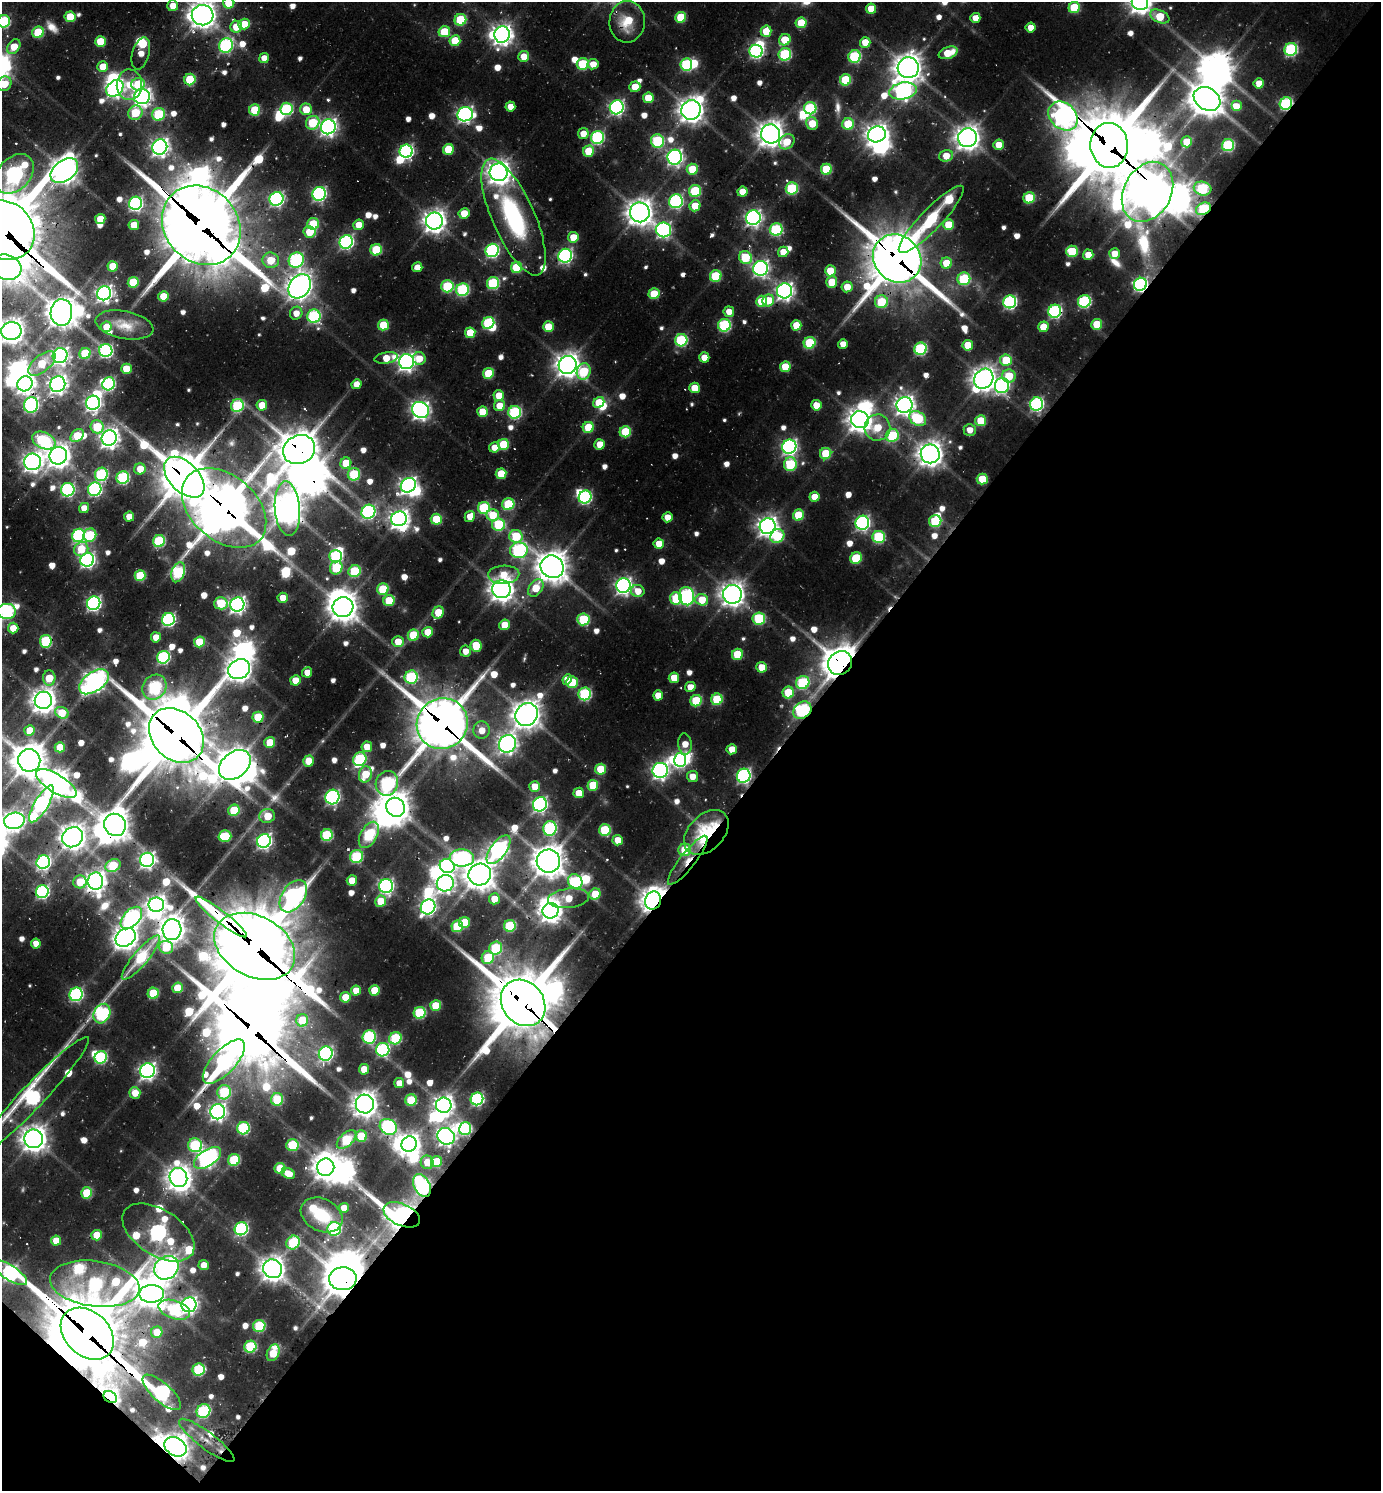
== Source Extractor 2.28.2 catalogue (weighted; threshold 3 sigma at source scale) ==
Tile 15 of 4 x 4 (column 3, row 4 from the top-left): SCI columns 3059-4437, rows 45-1533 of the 6010 x 6001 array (HDU 1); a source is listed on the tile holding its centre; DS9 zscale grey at full resolution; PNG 1383 x 1493 px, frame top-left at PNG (2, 2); each listed source drawn as its Kron ellipse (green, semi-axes under 4 px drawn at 4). Shown black and unused: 44% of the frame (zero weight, under 2 of 3 exposures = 3% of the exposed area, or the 3 px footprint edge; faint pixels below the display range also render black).
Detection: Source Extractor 2.28.2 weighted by HDU 2 'WHT'; one run over the whole footprint, this tile lists its part. Background 0.0795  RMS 0.0088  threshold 0.0398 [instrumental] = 3 sigma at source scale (4.5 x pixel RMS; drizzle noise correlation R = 1.50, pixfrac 1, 0.05/0.05 arcsec/px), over >= 5 px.
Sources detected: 772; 17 too faint to see at this stretch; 69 inside a brighter object's white glare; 9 cosmic-ray / hot-pixel residue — neither listed nor drawn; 11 inside a brighter listed object's ellipse — not listed separately; of the other 666, all 500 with FLUX_AUTO >= 13.8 (the completeness limit of this list) listed and drawn (166 fainter detections not listed), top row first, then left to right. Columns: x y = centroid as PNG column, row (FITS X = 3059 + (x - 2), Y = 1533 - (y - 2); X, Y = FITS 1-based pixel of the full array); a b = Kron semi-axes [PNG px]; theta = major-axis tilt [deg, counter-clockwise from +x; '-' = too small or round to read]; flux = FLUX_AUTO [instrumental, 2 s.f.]
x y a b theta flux
1140 2 8 7 - 870
229 3 5 5 - 47
173 6 5 5 - 17
1074 8 5 5 - 61
871 9 5 5 - 30
203 15 11 10 - 1400
1160 16 10 6 -24 41
70 17 5 5 - 40
681 17 5 5 - 52
975 18 5 5 - 14
460 20 6 5 - 76
4 21 6 6 - 120
627 22 21 18 87 39
801 23 5 5 - 49
244 24 5 5 - 29
236 27 6 6 - 25
1031 28 5 5 - 16
766 31 5 5 - 29
38 32 6 5 - 68
444 32 6 5 - 44
502 35 8 7 - 820
785 40 6 5 - 37
100 41 5 5 - 37
455 41 5 5 - 42
865 42 5 5 - 22
226 46 7 6 - 210
14 47 8 5 55 26
1291 49 6 6 - 160
756 51 6 6 - 230
141 53 17 8 74 15
948 53 10 5 19 29
785 54 6 6 - 130
524 56 5 5 - 21
855 56 6 6 - 120
264 58 5 5 - 15
583 64 6 5 - 69
593 64 5 5 - 16
686 64 6 6 - 130
103 67 5 5 - 21
908 68 10 10 - 1600
190 79 6 5 - 62
845 80 6 5 - 73
1259 83 5 5 - 17
4 84 8 6 49 29
138 84 7 6 - 56
129 85 15 12 -88 25
635 87 5 5 - 25
115 88 9 7 42 470
903 91 14 8 10 470
142 97 8 7 - 550
648 98 5 5 - 35
1207 99 14 11 -31 2400
1286 104 6 6 - 160
510 106 5 5 - 15
1236 106 5 5 - 26
617 107 7 6 - 320
810 108 6 6 - 120
286 109 6 6 - 120
306 109 6 6 - 27
255 110 6 5 - 63
691 110 10 9 - 1300
135 113 7 7 - 54
159 114 6 6 - 84
465 114 8 7 - 390
1063 116 16 12 -43 720
313 123 7 6 - 61
812 123 6 5 - 32
848 124 6 5 - 54
328 127 7 7 - 520
583 134 5 5 - 16
771 134 9 9 - 1400
877 134 9 8 - 890
597 137 7 6 - 190
967 138 9 9 - 1200
657 141 7 6 - 120
787 142 8 7 - 25
1187 142 5 5 - 31
999 145 5 5 - 20
1109 145 22 19 -86 7400
1228 145 6 6 - 120
160 147 7 7 - 580
448 149 5 5 - 40
406 151 6 6 - 270
589 151 6 5 - 40
946 156 7 5 17 22
675 157 7 7 - 410
692 169 5 5 - 43
826 169 5 5 - 66
64 171 16 10 37 1400
499 172 9 9 - 1100
14 174 22 16 47 390
792 188 6 6 - 100
1203 188 9 7 -15 120
695 191 6 6 - 83
742 192 5 5 - 27
1148 192 32 23 61 2200
319 194 7 6 - 270
1029 198 6 5 - 67
276 199 7 6 - 290
676 201 7 6 - 220
135 203 7 6 - 260
695 206 5 5 - 27
1203 209 8 6 26 120
640 212 10 10 - 1400
464 213 5 5 - 25
513 217 63 21 -66 180
753 218 7 7 - 430
100 219 5 5 - 24
931 219 45 10 46 150
434 221 8 8 - 1000
313 224 6 6 - 63
134 225 5 5 - 24
201 225 42 36 -47 9300
359 225 5 5 - 20
948 225 5 5 - 33
776 229 6 6 - 130
3 230 33 28 -35 10000
663 230 8 7 - 300
310 232 6 5 - 36
573 237 5 5 - 25
346 242 7 6 - 260
376 250 6 5 - 72
492 250 7 6 - 220
1072 251 6 5 - 60
783 252 5 5 - 22
1114 254 5 5 - 17
1088 255 5 5 - 19
565 256 7 6 - 290
745 257 7 6 - 67
897 258 25 23 -43 5800
271 260 8 7 - 39
296 260 8 7 - 220
946 263 5 5 - 29
113 266 5 5 - 39
5 267 16 12 -16 870
417 267 5 5 - 15
516 267 5 5 - 62
760 268 7 7 - 420
830 271 5 5 - 35
716 276 6 5 - 67
964 279 6 6 - 95
133 282 5 5 - 58
832 282 6 5 - 40
493 283 6 6 - 120
1140 284 7 6 - 270
300 286 13 10 54 1400
447 286 6 6 - 94
847 287 5 5 - 22
463 290 6 6 - 140
785 291 7 7 - 540
104 293 7 7 - 480
654 294 5 5 - 46
163 296 5 5 - 27
768 300 6 5 - 29
761 301 5 5 - 40
1084 301 6 6 - 160
881 302 6 6 - 60
1010 302 6 6 - 220
1055 311 6 6 - 210
61 312 13 11 88 1800
729 312 5 5 - 14
296 313 6 6 - 14
314 316 7 6 - 160
488 323 6 6 - 110
1097 324 5 5 - 42
124 325 29 14 -11 21
383 325 5 5 - 49
724 325 6 6 - 140
796 325 5 5 - 29
106 327 5 5 - 22
548 327 5 5 - 34
1043 327 5 5 - 26
11 331 10 9 - 1300
470 333 5 5 - 35
681 340 6 6 - 120
810 343 6 5 - 78
843 344 5 5 - 14
968 345 5 5 - 28
920 349 6 6 - 140
106 350 6 6 - 210
85 353 6 5 - 51
60 356 8 7 - 470
704 357 5 5 - 19
386 358 12 5 9 26
419 358 6 6 - 20
1006 360 6 5 - 47
406 362 7 7 - 570
42 364 16 8 39 41
568 365 9 9 - 1200
785 367 5 5 - 35
126 369 5 5 - 27
584 371 8 7 - 64
488 373 5 5 - 54
1009 376 7 6 - 40
984 379 11 9 52 1200
25 384 8 7 - 650
58 384 8 7 - 590
109 384 6 6 - 150
356 384 5 5 - 15
1002 386 8 7 - 230
695 388 5 5 - 31
499 396 5 5 - 24
599 402 6 5 - 42
93 403 7 7 - 380
1036 404 7 6 - 240
31 405 8 7 - 270
262 405 5 5 - 25
816 405 5 5 - 21
904 405 8 7 - 750
237 406 6 6 - 110
500 406 6 5 - 24
420 410 9 7 -34 570
483 412 5 5 - 36
515 412 6 6 - 150
918 418 9 6 -33 84
860 420 9 8 - 1200
981 421 5 5 - 46
97 427 6 6 - 52
588 427 6 5 - 42
877 427 13 13 - 41
970 430 6 6 - 14
625 432 5 5 - 61
77 436 7 5 42 39
892 436 7 6 - 92
109 438 8 7 - 720
44 441 12 8 -24 140
503 444 5 5 - 54
600 444 5 5 - 21
494 447 5 5 - 15
789 447 7 7 - 390
299 450 16 14 25 3000
826 454 6 5 - 54
930 454 9 9 - 1300
58 456 9 8 - 1100
32 462 8 8 - 710
346 463 6 5 - 28
790 464 7 6 - 83
140 469 6 5 - 21
101 474 6 6 - 140
354 474 6 6 - 75
501 474 5 5 - 38
184 477 25 14 -45 4800
123 478 6 6 - 150
982 479 5 5 - 39
408 485 8 7 - 530
95 489 7 6 - 210
68 490 7 6 - 210
585 497 7 6 - 160
814 497 5 5 - 20
508 504 6 5 - 85
84 508 5 5 - 16
224 508 48 32 -41 5200
484 508 6 6 - 100
287 509 27 12 -85 1800
368 512 7 6 - 240
493 515 6 6 - 34
798 515 5 5 - 47
470 516 5 5 - 17
129 517 5 5 - 17
667 517 5 5 - 17
399 519 8 7 - 730
436 519 5 5 - 50
935 521 6 6 - 77
862 523 7 7 - 310
498 524 6 6 - 75
768 526 8 7 - 800
78 535 7 6 - 200
90 535 7 6 - 80
516 536 6 6 - 60
777 536 7 6 - 64
879 537 6 6 - 110
159 541 6 6 - 110
659 544 5 5 - 25
81 549 7 6 - 34
519 550 9 8 - 200
336 556 6 6 - 120
856 558 6 5 - 59
87 560 7 6 - 350
552 567 12 11 - 2000
336 568 7 6 - 67
355 571 6 6 - 77
178 572 10 6 71 140
504 575 15 9 3 25
140 576 5 5 - 62
623 586 7 7 - 460
536 588 9 6 54 30
383 589 6 5 - 58
502 589 9 9 - 1100
638 591 7 6 - 19
732 594 9 9 - 1100
687 596 9 7 -78 250
283 598 5 5 - 17
676 598 6 6 - 63
702 600 6 5 - 30
389 601 6 5 - 44
94 603 7 6 - 300
221 603 6 6 - 49
237 604 7 7 - 470
343 607 10 10 - 1600
7 611 9 7 -1 190
438 612 6 5 - 36
759 618 6 6 - 97
168 619 6 6 - 220
583 619 6 6 - 80
505 625 5 5 - 29
13 628 5 5 - 23
428 632 5 5 - 28
413 635 6 5 - 53
156 637 5 5 - 17
46 641 6 6 - 110
199 642 5 5 - 40
398 642 5 5 - 25
476 646 6 5 - 42
465 651 5 5 - 14
737 654 5 5 - 51
163 657 6 6 - 170
840 663 12 11 - 2300
762 667 5 5 - 24
239 669 11 9 30 1200
307 672 5 5 - 17
411 677 6 6 - 130
49 678 7 6 - 34
674 678 5 5 - 24
295 680 5 5 - 22
567 680 5 4 - 20
94 682 17 9 35 870
572 682 6 6 - 46
803 683 7 6 - 120
154 687 13 11 53 160
690 687 5 5 - 14
788 692 6 5 - 47
585 694 6 6 - 140
658 695 5 5 - 20
717 699 6 5 - 73
43 700 9 8 - 1200
696 701 6 5 - 66
802 710 10 7 40 180
62 713 7 5 -29 30
527 715 12 10 52 1600
258 717 5 5 - 53
442 724 26 25 - 5400
29 730 5 5 - 20
482 730 8 8 - 20
176 735 30 24 -44 7200
270 742 5 5 - 31
507 744 9 8 - 600
685 744 10 6 -84 20
60 747 5 5 - 32
367 747 5 5 - 21
732 749 5 5 - 19
360 759 7 6 - 120
29 760 11 11 - 2200
680 760 7 6 - 240
308 761 5 5 - 24
235 765 18 12 40 2100
600 769 5 5 - 44
660 770 8 7 - 470
365 774 8 6 79 40
692 776 5 5 - 16
744 776 7 6 - 270
387 783 12 11 - 190
56 784 23 9 -32 1500
593 785 5 5 - 50
535 786 5 5 - 24
579 793 5 5 - 26
332 797 7 7 - 260
41 804 21 6 59 340
540 804 7 7 - 340
396 807 10 9 - 1600
234 810 6 5 - 56
267 816 8 7 - 34
14 821 10 8 10 600
115 825 11 10 - 1700
550 828 7 6 - 180
605 830 6 6 - 81
706 832 26 17 46 140
327 835 6 6 - 95
369 835 14 8 61 110
225 836 6 5 - 74
73 837 11 9 39 1300
618 840 5 5 - 21
264 841 7 6 - 370
499 850 17 8 53 570
685 850 6 6 - 45
357 857 7 6 - 94
462 858 12 8 -2 250
147 860 7 7 - 410
688 860 30 7 52 21
548 861 12 11 - 2000
43 862 7 6 - 260
113 866 8 6 28 61
447 866 7 7 - 240
480 875 11 10 - 1800
352 880 5 5 - 21
95 881 8 7 - 820
575 881 7 7 - 110
80 882 6 6 - 33
445 883 8 8 - 530
386 886 7 7 - 300
42 892 6 6 - 210
595 894 6 5 - 33
293 896 18 11 56 620
568 898 20 9 6 31
494 899 5 5 - 23
653 900 9 8 - 1200
381 901 6 5 - 37
156 905 8 7 - 730
428 907 8 7 - 400
550 911 8 7 - 950
221 917 32 6 -38 310
131 918 13 8 47 290
465 922 5 5 - 38
457 926 6 5 - 67
510 926 6 6 - 88
172 930 10 9 - 1300
126 937 11 8 34 1200
36 943 5 5 - 14
255 946 43 30 -29 11000
166 947 7 6 - 53
496 948 6 6 - 81
141 958 28 7 50 100
488 958 6 6 - 58
177 988 5 5 - 32
374 990 5 5 - 33
356 991 5 5 - 19
153 993 5 5 - 62
76 994 7 6 - 210
345 997 5 5 - 30
523 1003 25 20 -52 7100
436 1006 5 5 - 43
420 1013 6 6 - 92
102 1014 10 8 63 200
302 1020 6 6 - 38
369 1037 6 6 - 150
395 1038 6 6 - 98
383 1050 7 6 - 180
326 1054 7 6 - 290
101 1057 6 6 - 130
224 1061 28 11 47 340
364 1069 5 5 - 23
148 1071 7 7 - 460
399 1083 5 5 - 19
224 1092 7 6 - 90
135 1093 6 5 - 21
32 1097 82 12 47 310
277 1099 6 6 - 66
477 1099 6 6 - 190
411 1100 6 5 - 56
365 1104 9 9 - 1200
444 1105 8 7 - 770
218 1112 7 7 - 510
388 1127 9 7 -34 220
243 1128 6 6 - 130
465 1129 6 6 - 120
361 1136 5 5 - 52
446 1136 9 8 - 590
34 1139 9 9 - 1300
346 1140 12 6 41 89
409 1144 8 7 - 870
195 1145 7 7 - 110
292 1145 6 6 - 73
207 1158 15 8 33 520
234 1160 6 5 - 84
427 1162 7 6 - 21
436 1162 6 5 - 41
326 1167 9 8 - 1300
280 1168 5 5 - 43
288 1173 7 5 -26 19
178 1178 10 8 -66 1200
422 1186 12 7 -63 230
87 1193 5 5 - 50
344 1208 5 5 - 19
322 1215 22 16 -28 48
402 1215 19 11 -24 610
241 1229 7 6 - 200
334 1229 7 7 - 130
158 1232 40 23 -33 520
97 1235 5 5 - 30
56 1241 5 5 - 21
293 1243 7 6 - 94
204 1265 5 5 - 16
166 1268 13 11 39 1100
272 1269 9 9 - 1100
10 1273 19 7 -33 350
343 1279 14 11 2 2600
95 1284 45 22 -8 300
152 1294 12 9 1 1300
189 1305 7 7 - 440
174 1310 16 9 -18 140
259 1326 6 6 - 91
157 1332 6 5 - 25
87 1334 30 22 -43 9200
250 1347 6 6 - 110
273 1353 9 6 67 40
199 1370 6 6 - 110
162 1392 24 9 -42 280
110 1397 7 5 -30 410
203 1411 7 6 - 140
207 1440 34 8 -37 21
175 1447 12 9 -30 1200
Overlapping masked pixels (flux is a lower limit): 41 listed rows (the first 20) at x y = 4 21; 141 53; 190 79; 1286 104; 1063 116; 1109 145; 406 151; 1148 192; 1203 209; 201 225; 3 230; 897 258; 5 267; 1140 284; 25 384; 31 405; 299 450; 184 477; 224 508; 287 509
Isophote crosses this tile's border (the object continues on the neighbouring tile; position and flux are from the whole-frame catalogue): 13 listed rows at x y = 1140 2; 229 3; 203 15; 4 21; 4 84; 14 174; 3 230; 5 267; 11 331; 7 611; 14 821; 32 1097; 10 1273